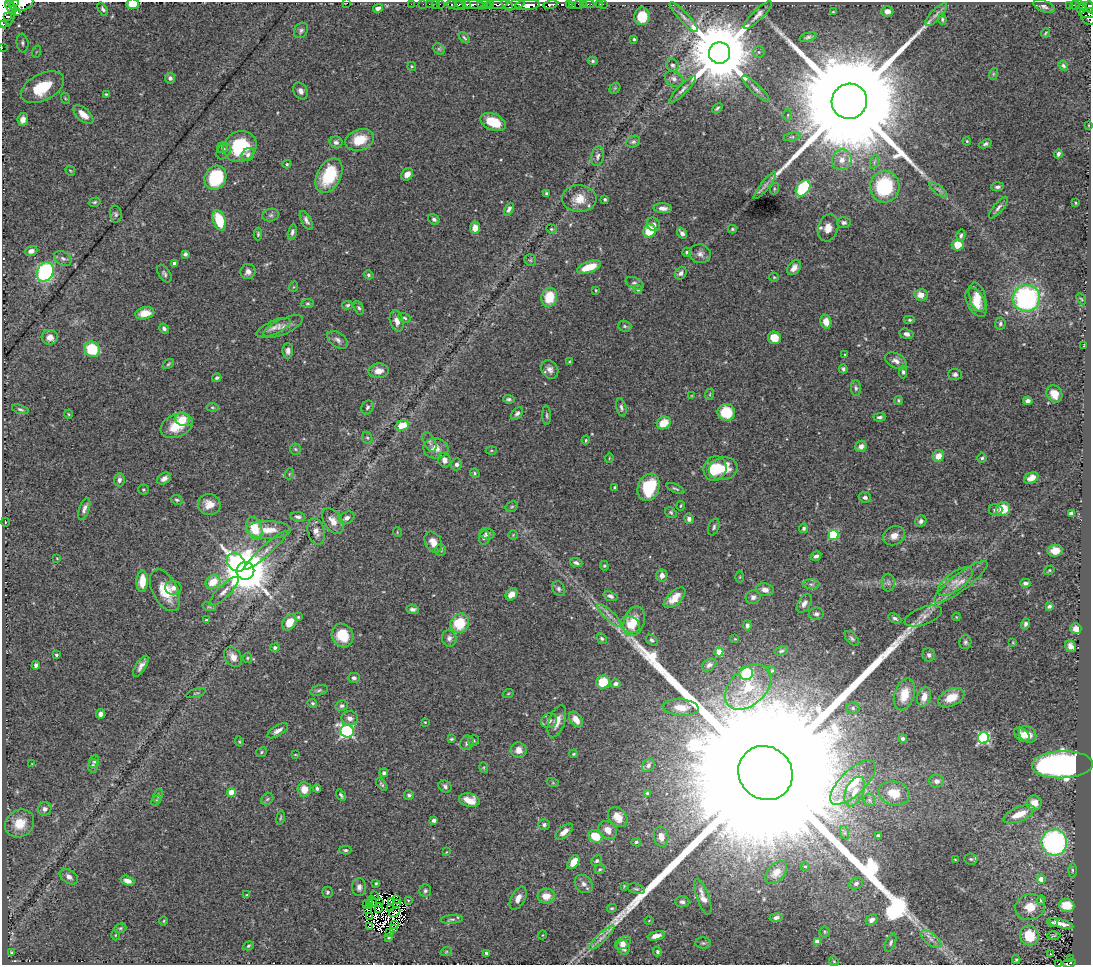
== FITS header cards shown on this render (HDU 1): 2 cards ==
NAXIS1  =                 1089
NAXIS2  =                  963

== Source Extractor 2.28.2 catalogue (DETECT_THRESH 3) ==
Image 1089 x 963 px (HDU 1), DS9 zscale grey, 1 PNG px = 1 image px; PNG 1093 x 967 px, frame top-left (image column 1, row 963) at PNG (2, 2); each listed source drawn as its Kron ellipse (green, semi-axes under 4 px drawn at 4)
Background 0.694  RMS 0.024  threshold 0.0708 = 3 sigma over >= 5 px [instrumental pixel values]
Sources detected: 500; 18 with non-positive FLUX_AUTO (blend fragments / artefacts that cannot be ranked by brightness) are neither listed nor drawn; the other 482 listed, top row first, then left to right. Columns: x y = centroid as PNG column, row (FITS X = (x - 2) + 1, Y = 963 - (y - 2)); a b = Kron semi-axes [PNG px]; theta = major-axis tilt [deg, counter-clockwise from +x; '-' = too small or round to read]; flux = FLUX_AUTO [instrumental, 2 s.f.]
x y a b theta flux
13 2 6 2 5 190
347 3 2 2 - 97
21 4 12 6 15 1500
133 4 6 5 - 27
411 4 2 2 - 11
423 4 2 2 - 8.3
429 4 2 2 - 12
436 4 3 3 - 42
440 4 2 2 - 9.6
461 4 5 3 - 290
473 4 10 4 -5 690
490 4 3 3 - 81
497 4 11 4 6 320
569 4 3 3 - 77
578 4 3 3 - 14
583 4 2 2 - 11
589 4 5 2 - 16
600 4 3 3 - 1.7
603 4 2 2 - 4.9
452 5 3 3 - 110
456 5 10 4 -11 330
466 5 3 3 - 91
484 5 7 3 2 100
507 5 7 3 -41 500
515 5 10 4 14 400
527 5 12 5 6 2200
550 5 7 4 13 430
1075 5 4 3 - 110
1079 5 3 2 - 36
573 6 3 2 - 9.7
1044 6 11 5 -22 5.5
1070 6 4 3 - 120
11 7 7 3 -53 460
1089 7 6 3 -80 210
378 8 5 3 - 7
1082 8 6 3 55 63
103 9 7 4 -60 3.1
5 11 16 10 89 3300
887 11 6 5 - 8.3
17 12 4 3 - 160
833 12 3 2 - 1.1
1088 13 9 5 -4 96
936 14 15 5 46 6.3
758 15 19 5 45 8.1
7 16 3 2 - 170
642 16 9 7 89 35
684 17 20 5 -47 8.4
1088 18 8 6 -47 150
942 19 5 4 - 2.2
3 24 3 3 - 130
301 30 8 6 54 4.1
1046 33 4 2 - 1.5
808 37 8 4 16 3.8
464 38 7 4 -45 2.4
634 39 3 3 - 2.1
22 43 9 6 -84 4.5
2 48 2 2 - 7.1
439 49 6 5 - 2.2
36 52 6 4 71 2.2
759 52 6 5 - 3
720 53 11 10 - 20000
593 61 5 4 - 2.5
672 65 6 5 - 3.9
412 66 4 4 - 2.2
1063 66 5 4 - 2.9
993 74 6 4 72 2.5
170 78 5 5 - 4.4
674 79 9 7 -32 6.6
42 87 23 13 27 72
615 88 6 4 46 2.5
756 89 18 4 -43 7.3
682 90 18 4 46 7.5
301 91 9 6 -62 7.3
106 94 4 3 - 1.7
65 98 6 3 -72 1.7
849 101 18 17 - 80000
717 108 6 3 45 2.6
83 115 12 6 -41 16
788 115 5 3 - 1.7
23 119 6 5 - 7.2
493 122 13 8 -22 42
1088 125 3 2 - 0.91
792 137 8 3 12 2.6
360 140 15 10 18 38
967 141 4 3 - 1.6
336 142 6 6 - 5.9
633 142 7 5 24 4
985 144 6 4 24 3.4
240 146 17 15 31 78
222 148 5 5 - 2.7
224 151 9 6 56 4.9
1058 154 4 4 - 4.7
248 155 7 6 - 5.6
598 156 10 6 80 5.3
842 160 10 9 - 15
874 162 7 4 71 3.1
287 164 4 3 - 1.9
70 171 5 3 - 1.5
407 174 7 5 54 11
329 176 18 12 63 64
215 178 12 10 64 98
765 185 17 4 51 6.2
885 187 16 15 - 110
998 187 6 4 5 4.5
803 188 9 6 53 120
774 189 6 4 73 1.9
938 190 11 3 -39 4.4
546 194 3 3 - 2.5
579 199 17 13 -3 27
605 199 3 3 - 2.4
95 202 6 4 16 2.4
1076 203 4 2 - 1.2
663 208 9 5 -2 8.6
998 208 13 5 51 6
509 209 7 4 62 5.5
116 214 8 6 -81 3.8
271 215 8 6 14 4.3
434 219 6 5 - 4.5
219 220 10 6 -71 47
306 220 10 5 -62 5.7
844 223 7 5 -1 3.8
653 224 7 6 - 6.2
475 228 6 5 - 13
828 228 13 10 74 15
551 229 5 4 - 2
732 229 4 4 - 2.2
649 231 6 6 - 47
292 232 8 4 78 4.8
682 233 6 4 -51 6.5
258 234 6 4 89 2.4
961 235 6 4 78 3.4
958 244 6 6 - 22
31 251 6 5 - 8.1
687 252 5 4 - 2.9
185 254 4 4 - 3.7
700 254 11 9 -14 8.1
63 259 9 6 -31 5.7
530 260 6 6 - 3.1
174 263 3 3 - 5.6
589 267 12 5 19 38
794 268 8 5 51 10
45 272 10 8 64 240
248 272 7 7 - 8.7
681 273 7 5 51 5.8
164 274 10 5 -57 4
368 275 5 4 - 2.5
774 277 5 4 - 1.8
635 283 9 5 -23 3.9
293 287 5 3 - 1.3
596 290 3 2 - 1.3
638 290 4 3 - 2.3
921 295 7 5 -5 13
549 297 10 7 77 45
978 297 15 8 -73 17
1026 298 14 13 - 290
1081 299 6 3 -52 1.7
976 302 16 8 -63 23
308 303 6 4 5 2.2
348 305 5 4 - 2.2
359 308 7 4 -65 3.3
145 313 9 6 11 23
405 318 7 3 -27 2.5
910 320 6 4 0 2.3
397 321 11 6 -76 12
826 322 7 5 -75 19
1000 324 6 5 - 3.6
625 326 6 5 - 3.3
283 327 21 7 24 14
274 328 18 6 24 11
164 329 5 4 - 4.3
906 334 7 5 -16 6
50 337 8 7 - 10
774 338 7 6 - 26
338 340 12 7 -36 7
1084 346 3 2 - 0.89
92 349 8 7 - 61
288 351 7 5 88 5.4
845 354 3 2 - 1.1
570 361 3 2 - 1.4
896 361 12 7 -28 8.8
168 364 6 4 36 2.3
550 369 10 8 -58 7.7
843 369 4 4 - 2.9
378 371 10 7 4 17
903 372 6 4 -89 3.2
955 374 7 5 -3 4
217 378 4 4 - 2.6
856 388 8 5 -89 3.6
710 394 6 3 72 1.7
1054 394 9 7 -55 21
691 396 4 2 - 1.1
509 399 6 3 -7 3
898 400 4 4 - 2.4
1028 401 5 4 - 5.1
212 407 6 4 -6 2
367 407 7 5 62 3.9
621 407 9 5 -75 3.9
20 409 8 4 -17 3
726 412 9 8 - 47
517 413 7 5 48 4.2
68 414 4 3 - 1.4
547 415 10 3 -87 2.7
879 417 6 3 2 3.7
182 419 7 6 - 32
664 423 7 6 - 29
402 425 7 5 16 25
177 426 17 11 24 41
367 438 6 5 - 2.6
586 440 4 4 - 1.8
429 442 10 5 -62 4.6
861 446 6 5 - 7.2
436 448 13 10 -7 15
295 449 5 5 - 2.5
491 450 5 3 - 1.6
938 456 6 5 - 19
609 458 5 3 - 1.3
982 458 5 4 - 2.3
444 460 7 6 - 8.3
457 464 6 5 - 4.8
715 468 12 11 - 40
723 469 14 11 11 39
475 473 5 4 - 2.2
289 474 5 3 - 1.5
1031 478 7 5 29 12
164 479 7 5 31 8
119 480 7 5 83 5.2
615 487 3 3 - 2
649 487 14 10 70 66
675 489 9 3 -24 2.8
143 490 5 5 - 2.3
865 497 6 5 - 4.4
177 500 6 4 -27 2.9
209 504 11 10 - 19
681 506 4 2 - 1.5
512 507 7 5 29 2.4
84 509 11 5 71 6.1
1003 509 7 6 - 27
996 510 7 6 - 4.9
671 512 6 5 - 2.5
1071 513 4 4 - 4.8
298 517 7 4 -7 4.7
347 518 8 5 29 7.3
689 519 5 4 - 5.3
333 521 14 8 -56 16
921 521 6 5 - 5.1
5 522 4 3 - 1.2
714 527 9 5 70 3.8
254 528 11 7 -70 49
804 528 5 4 - 3.5
269 530 22 8 0 24
316 532 13 8 -75 11
397 532 5 3 - 1.3
487 534 7 5 -17 4.1
513 535 5 5 - 1.9
833 535 5 5 - 86
894 536 11 9 24 13
484 537 7 5 78 4
433 542 11 8 -61 15
266 550 28 5 42 12
441 550 6 5 - 3.3
1055 551 8 6 3 17
816 556 5 4 - 4.6
57 558 3 2 - 0.99
236 562 10 8 -48 340
576 563 6 4 -18 3.9
604 566 5 4 - 1.8
1049 570 6 3 33 2.1
245 571 9 9 - 7200
662 575 6 5 - 8.4
740 577 6 4 89 1.7
142 581 11 5 87 29
955 581 20 9 36 20
213 582 8 6 34 32
961 582 33 8 37 26
888 583 9 6 -89 5.4
1025 583 5 3 - 4.2
811 584 8 5 0 4
173 588 8 7 - 7.4
559 589 8 6 -60 4.1
165 590 22 12 -63 40
765 590 9 6 -13 8.7
224 591 20 6 45 11
512 594 6 5 - 12
610 596 7 4 -21 4.9
753 597 7 7 - 6
674 598 13 7 42 20
804 603 10 6 58 7.7
1049 606 4 3 - 3.6
209 607 7 4 -18 2.4
412 609 6 5 - 5.1
816 614 7 6 - 4.8
609 616 16 5 -43 10
923 616 20 8 20 12
298 617 3 3 - 1.6
956 617 4 3 - 1.3
895 618 7 4 -29 3.7
206 620 3 3 - 1.8
634 621 15 10 72 30
289 622 8 6 59 22
459 623 10 9 - 55
630 624 10 8 -30 14
1025 624 5 4 - 3.9
747 625 5 4 - 3.9
1076 629 5 5 - 11
343 635 12 10 -61 38
449 638 8 7 - 6.6
602 638 5 4 - 3.1
852 638 9 5 -48 3.5
735 639 4 4 - 1.3
652 640 6 4 -36 3.4
965 642 7 6 - 3.7
1013 642 4 3 - 1.5
1071 646 6 5 - 8.7
275 648 5 4 - 3.8
781 651 7 4 11 2.5
719 652 4 4 - 37
56 655 3 3 - 3
929 655 6 6 - 4.8
233 657 11 8 -57 12
247 658 5 4 - 2.1
36 665 4 4 - 4.9
709 665 8 5 34 5.6
141 666 12 5 57 7.6
772 671 3 2 - 1.6
746 673 7 6 - 75
354 678 6 5 - 3.7
603 682 7 6 - 43
615 683 5 4 - 5
748 687 27 18 44 55
319 690 9 5 14 3.5
196 693 10 3 18 2.2
508 694 5 3 - 1.4
904 694 16 10 73 34
924 697 10 7 76 18
951 698 14 8 26 25
312 703 5 4 - 2.4
342 706 6 5 - 4.1
681 707 18 8 -4 18
853 708 6 5 - 3.6
101 714 5 4 - 9
350 718 8 7 - 8.6
576 719 9 5 -55 17
549 721 8 7 - 8.2
557 721 17 8 71 16
425 722 3 3 - 1.2
278 731 11 5 32 7.7
347 731 7 6 - 300
1028 734 9 7 -42 16
1022 735 9 6 -37 13
903 738 4 4 - 4
983 738 6 5 - 220
451 739 4 3 - 1.9
239 741 5 3 - 1.6
473 741 6 5 - 2.2
467 743 7 6 - 5
519 750 8 7 - 13
261 752 6 4 25 2.5
295 754 3 2 - 1.2
574 754 4 3 - 1.8
94 761 6 5 - 2.7
32 764 3 3 - 0.93
648 765 7 5 49 3.9
1062 765 30 13 2 800
93 766 7 5 86 3.2
484 768 5 3 - 1.7
384 773 4 4 - 3.8
765 773 28 26 -44 370000
937 781 7 6 - 7.8
853 782 29 12 44 47
553 783 6 4 -18 1.7
382 784 7 4 -50 2.6
445 786 7 5 -38 4.7
317 788 4 4 - 3.7
304 789 7 6 - 22
855 791 16 9 66 21
231 792 4 4 - 38
647 793 3 3 - 2
894 793 16 12 -13 31
158 795 7 4 66 2.7
341 795 6 3 -55 3.1
409 795 5 5 - 3.5
267 799 7 5 45 3.2
156 800 6 4 63 2.3
469 800 10 6 -12 22
869 800 6 5 - 3
1034 803 7 7 - 19
45 809 7 6 - 6.5
1019 814 17 7 23 29
618 817 11 8 -48 18
281 818 7 3 80 2.1
434 820 4 3 - 4.2
20 823 15 13 40 30
544 825 5 5 - 4
608 830 10 8 -42 14
564 832 11 5 41 11
845 833 7 4 -71 3.2
878 835 3 3 - 1.8
595 836 7 6 - 38
661 836 10 7 -79 12
636 842 5 4 - 2.6
1054 842 13 13 - 320
345 850 6 4 -1 2.7
446 852 4 2 - 1.1
955 859 3 2 - 0.92
971 859 6 5 - 3.1
597 861 6 5 - 3.3
574 862 7 5 55 27
805 866 4 3 - 1.4
600 869 5 4 - 2.4
1072 870 7 3 90 2.2
776 872 13 8 49 11
69 877 10 6 -34 7.2
1041 879 4 4 - 26
127 881 7 4 -18 7.2
376 883 3 3 - 2.5
856 883 7 5 26 4.3
584 884 10 8 -47 8.2
624 886 4 4 - 1.3
359 887 9 7 86 6.5
636 889 9 5 -13 3.3
425 891 6 6 - 3.6
327 892 6 5 - 2.7
247 895 4 4 - 2
374 895 3 2 - 0.95
546 896 8 7 - 20
703 897 19 6 -70 13
518 898 12 7 62 12
397 899 4 2 - 0.76
408 900 3 2 - 1.1
1041 900 4 4 - 4.6
372 901 5 2 - 1.7
392 902 3 2 - 2.6
682 902 7 5 -5 4.6
369 903 3 2 - 1.6
380 903 3 2 - 1.4
397 903 4 2 - 1.6
366 904 3 2 - 1.5
1066 905 8 6 -10 34
1030 907 15 13 16 27
379 908 5 2 - 1.1
612 908 5 3 - 1.9
390 909 4 2 - 1.2
367 910 3 2 - 0.79
394 912 6 3 30 2.2
369 917 3 2 - 2.7
776 918 6 4 9 5
452 919 11 3 3 3.3
872 920 6 5 - 6.9
164 921 4 3 - 1.4
649 921 5 3 - 1.3
1052 922 5 2 - 2.5
1060 923 13 3 -15 12
394 925 3 2 - 2.1
369 927 3 2 - 21
120 928 6 4 21 2.4
393 928 3 2 - 2.3
389 932 2 2 - 1.4
825 932 5 5 - 2.4
115 935 5 3 - 1.4
542 935 4 3 - 1
656 936 8 4 13 10
1029 936 10 9 - 48
1054 936 7 3 1 1.7
389 937 3 3 - 2.6
601 938 17 4 44 8.7
931 939 12 5 -37 8.8
818 942 4 4 - 23
623 943 8 5 30 10
703 943 8 5 -1 3.8
890 943 9 5 68 4
248 946 5 4 - 2.3
623 947 7 6 - 10
446 952 6 3 19 1.8
657 952 5 4 - 3.1
12 953 4 3 - 3
487 953 4 3 - 6.7
1050 954 3 2 - 1.5
1071 958 3 2 - 10
1016 960 4 4 - 1.9
834 961 5 4 - 1.9
1069 963 7 3 14 76
1058 964 3 2 - 2.6
At the frame edge (FLAGS 8, measured only in part): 11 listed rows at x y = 13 2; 347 3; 21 4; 133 4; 1089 7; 5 11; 1088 18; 3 24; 2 48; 1069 963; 1058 964
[18 non-positive-flux detections neither listed nor drawn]